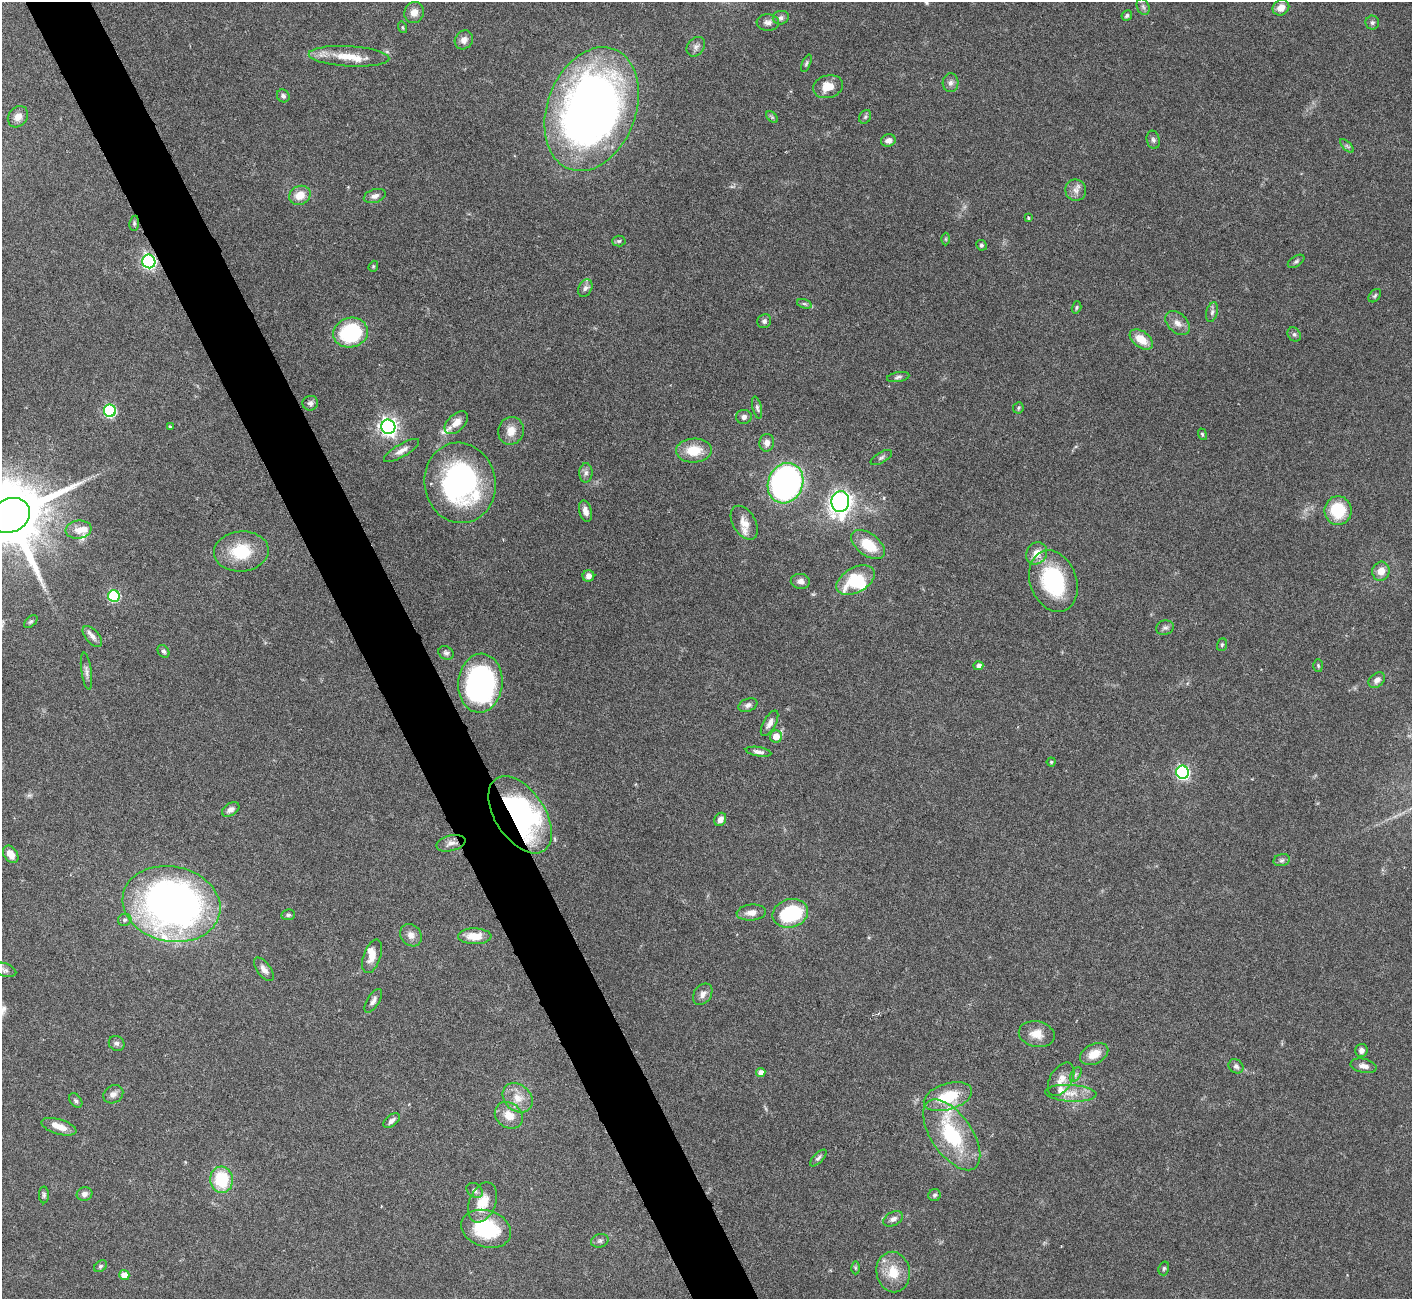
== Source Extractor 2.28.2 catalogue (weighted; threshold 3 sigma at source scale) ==
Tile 11 of 4 x 4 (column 3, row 3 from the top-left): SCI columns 2821-4230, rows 1453-2749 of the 5644 x 5631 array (HDU 1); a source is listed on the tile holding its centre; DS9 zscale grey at full resolution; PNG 1414 x 1301 px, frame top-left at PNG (2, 2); each listed source drawn as its Kron ellipse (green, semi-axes under 4 px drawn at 4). Shown black and unused: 5% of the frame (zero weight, under 3 of 6 exposures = <1% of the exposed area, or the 3 px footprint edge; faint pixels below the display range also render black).
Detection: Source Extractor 2.28.2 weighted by HDU 2 'WHT'; one run over the whole footprint, this tile lists its part. Background 0.0973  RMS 0.0033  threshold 0.0137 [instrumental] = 3 sigma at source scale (4.09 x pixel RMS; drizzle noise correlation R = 1.36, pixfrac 0.8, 0.05/0.05 arcsec/px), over >= 5 px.
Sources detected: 155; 11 inside a brighter listed object's ellipse — not listed separately; the other 144 listed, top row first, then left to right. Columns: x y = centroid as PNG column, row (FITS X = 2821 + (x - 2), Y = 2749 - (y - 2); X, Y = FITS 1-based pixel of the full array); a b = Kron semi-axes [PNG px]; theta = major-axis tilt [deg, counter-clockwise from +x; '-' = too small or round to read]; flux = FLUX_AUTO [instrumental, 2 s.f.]
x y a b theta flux
1143 7 8 6 -68 0.94
1281 8 8 7 - 2.7
414 12 11 9 65 2.4
1127 16 5 5 - 0.69
781 18 8 6 14 1
768 22 11 8 -4 1.5
1372 23 7 7 - 0.83
403 27 6 4 -71 0.39
464 40 10 8 52 1.8
696 47 11 8 50 1.3
349 56 40 10 -3 7.7
806 63 9 4 67 0.62
950 83 9 8 - 1.3
828 87 15 11 16 4.6
283 96 7 6 - 0.89
592 109 64 44 69 240
18 117 11 9 51 2.3
772 117 7 4 -45 0.51
865 117 7 5 62 0.57
1153 140 9 6 -78 0.86
888 141 7 6 - 1.5
1347 146 8 4 -45 0.62
1076 190 10 10 - 1.9
300 195 11 9 24 4.3
375 196 11 6 17 1.4
1029 218 3 3 - 0.58
134 223 7 5 83 0.57
946 239 6 4 -90 0.4
619 241 7 5 3 0.55
981 245 5 5 - 0.56
149 261 7 6 - 63
1296 261 9 5 32 0.66
373 266 5 4 - 0.43
585 288 9 6 62 1.1
1375 296 8 5 49 0.59
804 304 7 4 -18 0.62
1077 307 6 4 73 0.5
1212 312 10 5 75 0.98
764 321 7 6 - 0.87
1178 323 14 9 -43 2.5
350 333 17 14 16 30
1294 334 7 6 - 0.77
1141 339 13 8 -36 5.4
898 377 11 5 10 0.8
310 403 8 7 - 1.1
757 408 11 4 -77 0.78
1018 408 6 5 - 0.47
110 411 6 6 - 36
744 417 8 7 - 1.3
456 423 14 8 44 3
170 427 3 3 - 0.42
388 427 7 7 - 140
511 431 14 12 69 3.6
1202 434 6 4 -71 0.48
767 443 9 7 80 2
401 450 20 6 30 2.1
694 450 18 12 3 7.4
881 458 12 5 30 0.9
586 473 9 6 89 1.2
460 483 40 35 -80 65
785 483 21 17 67 130
840 501 10 9 - 150
585 511 11 6 -75 1.9
1338 511 14 13 - 14
10 515 20 16 25 3700
744 523 18 11 -59 3.4
78 530 13 9 8 2.4
868 545 19 11 -36 9.6
241 551 27 20 6 12
1037 553 11 10 - 3.5
1381 571 9 8 - 3.2
588 576 6 5 - 1.6
856 580 21 12 29 15
800 581 9 7 -8 1.5
1053 581 32 23 -70 28
114 596 6 6 - 26
31 622 8 5 44 0.6
1165 628 9 7 13 0.93
92 637 13 6 -49 1.6
1222 645 6 5 - 0.49
163 651 7 5 -53 0.72
446 653 8 6 -29 0.84
1318 665 6 5 - 0.45
978 666 5 4 - 1.2
86 671 19 5 -82 1.4
1377 680 9 6 39 1.4
480 683 29 22 85 67
748 705 10 6 22 1.2
770 723 14 6 61 1.7
776 736 6 6 - 3.6
759 752 13 4 -9 1.2
1051 762 4 4 - 0.42
1183 772 6 6 - 55
231 809 9 6 31 1.6
520 815 43 25 -56 68
720 819 7 5 58 1.9
451 843 15 8 13 2
11 854 9 6 -55 2.9
1282 860 8 6 15 0.85
171 904 49 37 -12 170
751 913 14 8 5 2.4
790 913 18 14 14 23
288 915 7 5 10 0.69
125 920 7 6 - 0.77
411 935 12 10 -49 2.2
475 936 17 8 -1 5.1
372 956 18 8 71 3.1
264 969 14 6 -53 1.8
5 970 12 6 -18 1
703 994 12 8 54 1.7
373 1001 13 6 59 1.4
1037 1034 18 13 -12 4.1
117 1043 8 7 - 0.96
1361 1050 6 6 - 1.3
1094 1054 15 9 27 4.6
1236 1066 8 6 -40 1.1
1364 1066 13 7 -12 1.8
761 1073 4 4 - 1.9
1076 1074 8 4 59 0.65
1061 1079 18 11 59 3.3
1071 1093 26 8 -3 4
113 1094 10 8 34 1.6
948 1097 25 13 17 11
518 1098 16 13 -43 4.3
76 1101 8 5 -51 0.69
509 1115 15 12 -38 4.5
392 1121 9 5 38 1.3
59 1127 18 7 -16 3.8
952 1135 41 20 -55 22
818 1158 11 4 45 0.8
221 1180 13 11 -85 14
475 1190 9 6 -38 1.1
84 1194 8 6 17 1.4
44 1195 8 5 -90 0.67
935 1195 6 6 - 0.67
482 1202 21 13 68 6.7
893 1219 10 6 27 1.4
486 1229 25 18 -18 21
600 1241 9 6 17 0.85
100 1266 7 5 40 0.61
855 1268 6 4 -89 0.46
1164 1268 7 5 73 0.55
893 1272 20 16 -79 7.2
124 1275 5 5 - 3.1
Overlapping masked pixels (flux is a lower limit): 2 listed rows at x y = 149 261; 520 815
Isophote crosses this tile's border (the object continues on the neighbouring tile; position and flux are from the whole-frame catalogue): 1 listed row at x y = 10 515